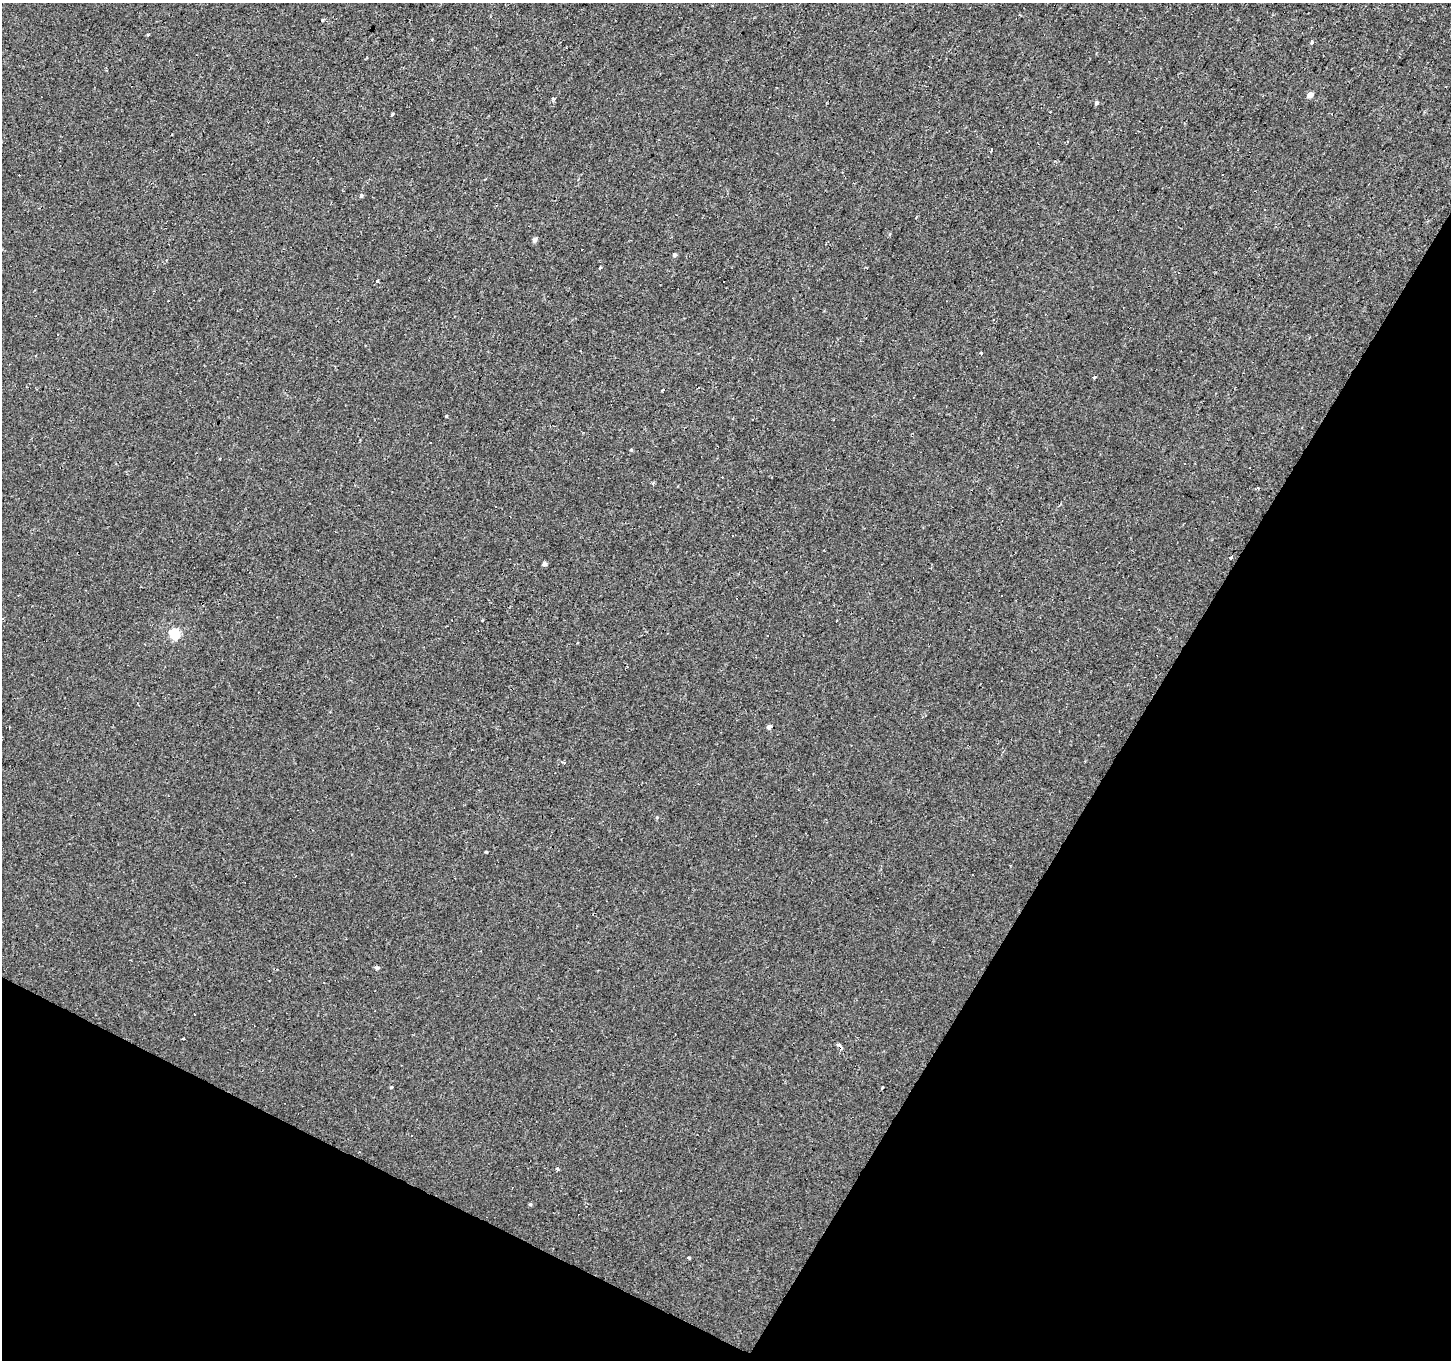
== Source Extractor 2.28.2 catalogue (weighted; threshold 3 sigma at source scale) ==
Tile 15 of 4 x 4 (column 3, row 4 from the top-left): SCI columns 2898-4346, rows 259-1616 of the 5794 x 5883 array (HDU 1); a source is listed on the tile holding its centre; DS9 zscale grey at full resolution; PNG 1453 x 1362 px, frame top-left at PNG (2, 3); no overlay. Shown black and unused: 28% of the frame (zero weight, under 2 of 3 exposures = <1% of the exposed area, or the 3 px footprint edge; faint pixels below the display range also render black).
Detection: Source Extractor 2.28.2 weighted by HDU 2 'WHT'; one run over the whole footprint, this tile lists its part. Background -8.71e-05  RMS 0.0051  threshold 0.023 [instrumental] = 3 sigma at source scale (4.5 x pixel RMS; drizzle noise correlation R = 1.50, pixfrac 1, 0.0396/0.0396 arcsec/px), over >= 5 px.
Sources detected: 58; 15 cosmic-ray / hot-pixel residue — not listed; the other 43 listed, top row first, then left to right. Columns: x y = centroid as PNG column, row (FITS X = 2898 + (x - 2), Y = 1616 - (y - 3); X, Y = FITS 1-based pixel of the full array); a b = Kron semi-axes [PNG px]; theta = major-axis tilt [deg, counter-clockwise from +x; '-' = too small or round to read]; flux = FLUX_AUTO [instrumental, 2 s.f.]
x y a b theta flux
322 20 5 3 - 0.44
1312 42 6 4 47 0.71
1310 95 5 4 - 3.6
553 98 5 3 - 0.76
1096 103 5 4 - 1
392 114 4 3 - 0.54
361 195 5 4 - 0.87
916 218 3 2 - 0.53
535 240 5 4 - 2.1
674 255 4 4 - 1.3
600 267 3 3 - 0.43
377 281 4 3 - 3.7
724 281 3 3 - 1.3
58 335 3 3 - 1.3
1094 377 3 3 - 2.8
662 390 5 2 - 0.5
446 416 3 3 - 0.44
430 442 3 2 - 0.51
631 450 3 3 - 0.88
1184 463 3 3 - 2.2
653 483 4 4 - 0.67
1257 488 3 3 - 3.1
495 507 3 3 - 1
733 536 3 3 - 2.5
1231 557 3 3 - 1.6
544 564 4 4 - 1.5
175 634 6 5 - 38
767 636 3 2 - 0.6
769 727 4 4 - 2
564 763 4 3 - 0.58
657 817 5 3 - 0.49
486 851 3 2 - 0.7
377 968 5 4 - 1.3
194 1014 2 2 - 0.44
183 1039 3 3 - 3.6
839 1045 6 4 -1 0.87
391 1087 3 3 - 0.57
882 1087 3 2 - 0.7
412 1135 2 2 - 0.52
557 1169 3 3 - 3.9
620 1191 3 2 - 0.5
530 1204 5 4 - 0.71
689 1258 4 3 - 0.55